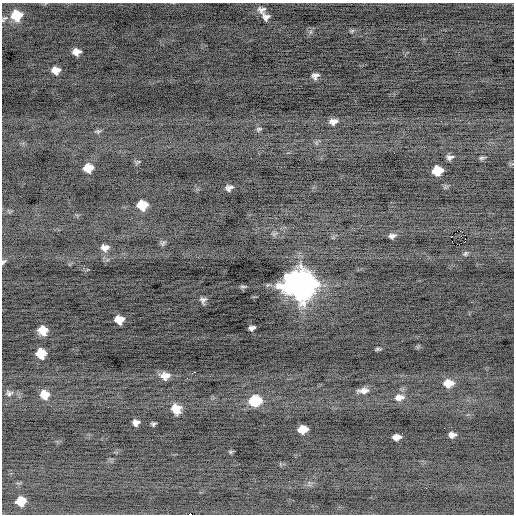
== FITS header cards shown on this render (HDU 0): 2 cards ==
NAXIS1  =                  512 / Axis length
NAXIS2  =                  512 / Axis length

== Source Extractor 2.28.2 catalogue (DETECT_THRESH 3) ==
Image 512 x 512 px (HDU 0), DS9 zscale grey, 1 PNG px = 1 image px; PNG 516 x 516 px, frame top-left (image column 1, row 512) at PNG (2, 3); no overlay
Background -0.525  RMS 0.74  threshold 2.23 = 3 sigma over >= 5 px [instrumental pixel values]
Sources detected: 56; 1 with non-positive FLUX_AUTO (blend fragments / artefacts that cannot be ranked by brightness) is not listed; the other 55 listed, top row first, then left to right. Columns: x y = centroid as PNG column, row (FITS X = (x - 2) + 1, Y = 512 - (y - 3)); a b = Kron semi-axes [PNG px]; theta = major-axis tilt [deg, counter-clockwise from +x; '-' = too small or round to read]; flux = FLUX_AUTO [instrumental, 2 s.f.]
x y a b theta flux
262 10 12 9 -3 270
16 15 9 9 - 1800
266 17 11 9 -35 290
4 19 11 5 47 130
352 31 7 5 21 85
310 32 7 4 71 100
76 52 8 7 - 380
56 70 9 7 -1 510
315 76 7 7 - 220
333 121 11 7 11 290
259 129 8 5 15 95
98 131 9 5 -3 110
394 153 2 2 - 93
450 157 7 4 14 150
481 158 7 5 15 87
138 162 9 4 26 70
88 168 8 7 - 880
437 171 8 7 - 1300
229 188 7 5 8 210
142 205 8 7 - 1400
460 231 2 2 - 1700
274 234 7 5 44 100
465 235 3 2 - 59
392 236 8 5 13 180
491 238 2 2 - 33
163 243 9 6 40 120
105 248 10 8 2 310
465 254 7 5 58 88
3 262 9 4 52 96
299 284 13 11 -1 84000
243 286 9 3 0 84
203 300 7 6 - 170
119 320 8 7 - 760
252 328 6 4 16 170
43 330 8 7 - 830
378 349 7 4 9 81
41 354 8 8 - 1300
193 373 5 2 - 210
165 376 11 9 -2 440
448 383 11 8 2 670
363 391 13 6 4 290
9 393 10 8 -2 190
44 395 9 8 - 720
399 397 12 8 6 380
255 401 9 7 10 2800
176 409 9 8 - 760
136 422 6 6 - 250
153 424 4 3 - 89
444 428 2 2 - 63
302 429 8 6 8 900
452 435 7 5 2 220
396 437 8 5 -1 330
231 452 6 4 60 63
21 501 8 7 - 1300
190 514 4 2 - 890
At the frame edge (FLAGS 8, measured only in part): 3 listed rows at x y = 4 19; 3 262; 190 514
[1 non-positive-flux detection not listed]